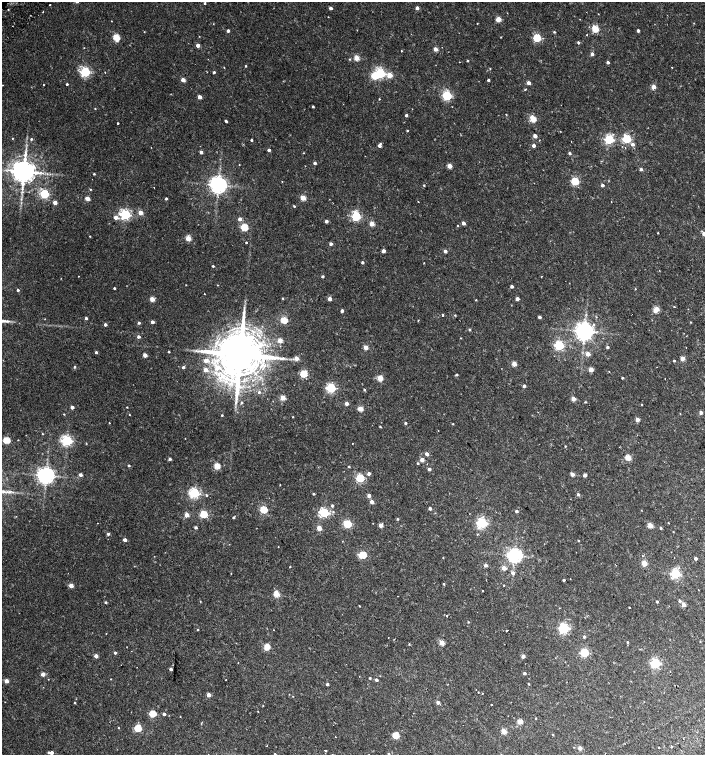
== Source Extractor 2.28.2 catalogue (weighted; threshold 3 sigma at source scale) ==
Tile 6 of 4 x 4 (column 2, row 2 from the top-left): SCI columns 1598-3002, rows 3061-4565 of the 6068 x 6115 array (HDU 1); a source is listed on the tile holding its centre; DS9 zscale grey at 2 x 2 block average (1 PNG px = mean of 2 x 2 image px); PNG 707 x 757 px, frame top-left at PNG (2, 2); no overlay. Shown black and unused: <1% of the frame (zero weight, under 2 of 3 exposures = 3% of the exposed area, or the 3 px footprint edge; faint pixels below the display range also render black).
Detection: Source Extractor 2.28.2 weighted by HDU 2 'WHT'; one run over the whole footprint, this tile lists its part. Background 0.0101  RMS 0.0028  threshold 0.0126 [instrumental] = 3 sigma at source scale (4.5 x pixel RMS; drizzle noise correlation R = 1.50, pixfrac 1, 0.0396/0.0396 arcsec/px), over >= 5 px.
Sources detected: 336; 4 cosmic-ray / hot-pixel residue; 1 long thin detection or spike segment (spike, bleed or trail) — not listed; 3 inside a brighter listed object's ellipse — not listed separately; the other 328 listed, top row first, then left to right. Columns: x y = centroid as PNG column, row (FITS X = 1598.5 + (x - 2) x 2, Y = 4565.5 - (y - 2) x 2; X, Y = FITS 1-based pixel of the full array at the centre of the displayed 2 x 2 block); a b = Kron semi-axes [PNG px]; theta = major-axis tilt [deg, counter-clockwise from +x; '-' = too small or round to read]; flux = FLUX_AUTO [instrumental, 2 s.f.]
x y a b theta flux
205 3 2 2 - 0.66
50 5 2 2 - 0.91
331 8 2 2 - 2.6
417 8 2 2 - 3.5
8 10 2 2 - 0.38
328 17 2 2 - 0.22
498 19 3 3 - 12
111 21 2 2 - 0.25
477 23 2 2 - 0.3
694 23 3 2 - 0.27
595 29 3 3 - 27
228 31 2 2 - 2.5
638 31 2 2 - 2.1
144 32 2 2 - 0.35
554 32 3 2 - 0.72
587 35 2 2 - 0.3
199 36 2 2 - 0.25
116 37 3 3 - 22
501 37 3 2 - 0.29
537 38 3 3 - 39
578 42 3 2 - 1.2
198 45 2 2 - 5.1
84 48 2 2 - 0.25
435 49 2 2 - 5.9
592 54 3 2 - 2.8
356 58 3 3 - 13
349 59 3 2 - 0.49
467 61 2 2 - 0.61
608 62 2 2 - 2
246 66 2 2 - 0.6
672 67 2 2 - 0.77
224 68 2 2 - 0.75
85 72 3 3 - 83
214 72 2 2 - 1.2
380 73 3 3 - 89
390 75 3 3 - 12
374 76 3 3 - 17
183 80 2 2 - 6.3
488 80 2 2 - 1.3
529 83 3 2 - 3.8
67 84 2 2 - 0.97
2 85 2 2 - 0.31
43 85 2 2 - 0.48
653 87 3 2 - 9.4
525 89 2 2 - 0.77
447 96 3 3 - 65
199 97 2 2 - 5.8
379 99 2 2 - 0.39
313 106 2 2 - 0.85
95 109 2 2 - 0.43
506 114 2 2 - 0.32
406 115 2 2 - 1.6
533 119 3 3 - 24
226 121 2 2 - 1.2
118 123 2 2 - 2
407 130 2 2 - 0.52
560 131 2 2 - 0.24
535 136 3 2 - 5.2
12 138 2 2 - 0.37
31 139 3 2 - 0.92
609 139 3 3 - 65
627 139 3 3 - 51
251 140 2 2 - 0.96
633 144 3 3 - 2
379 145 4 3 - 3.1
534 145 2 2 - 3.8
151 147 2 2 - 0.24
625 148 2 2 - 0.42
269 150 2 2 - 2.2
201 152 2 2 - 3
303 153 2 2 - 0.3
570 153 2 2 - 1.2
315 163 3 2 - 1.6
239 165 2 2 - 0.29
449 166 3 3 - 11
641 169 3 3 - 1.6
23 172 6 5 - 970
94 174 2 2 - 0.7
282 181 2 2 - 0.56
575 181 3 3 - 36
218 185 5 4 - 380
424 185 2 2 - 0.56
602 185 2 2 - 2.3
90 189 3 2 - 0.46
44 194 3 3 - 53
87 198 3 2 - 6.7
166 198 2 2 - 1.2
303 198 3 3 - 13
21 199 3 2 - 0.62
55 202 2 2 - 5.2
418 202 2 2 - 0.49
611 202 2 2 - 0.31
294 206 3 2 - 0.69
140 212 3 2 - 7.7
125 215 4 3 - 99
356 216 4 3 - 64
116 217 3 2 - 5.5
240 219 3 2 - 4.2
326 221 2 2 - 2.2
463 223 2 2 - 3.3
372 224 3 3 - 9.9
458 226 2 2 - 0.51
244 227 3 3 - 29
658 233 2 2 - 0.41
704 234 2 2 - 4.1
90 236 2 2 - 0.4
188 238 3 3 - 12
246 242 2 2 - 2.2
331 244 2 2 - 2.5
383 251 2 2 - 3.4
445 251 2 2 - 3.1
362 262 2 2 - 1.4
424 263 2 2 - 0.29
213 266 2 2 - 0.97
78 276 2 2 - 0.23
323 276 2 2 - 1.1
541 277 2 2 - 0.39
186 285 2 2 - 0.25
217 285 2 2 - 0.27
512 286 2 2 - 2.1
114 288 2 2 - 0.88
635 289 2 2 - 0.31
18 290 2 2 - 1.1
204 294 2 2 - 0.27
283 298 3 2 - 0.48
152 299 3 3 - 8.6
329 299 2 2 - 4.3
517 299 2 2 - 4.1
476 300 2 2 - 0.44
674 306 2 2 - 0.67
656 310 4 3 - 17
342 311 2 2 - 2.8
442 315 2 2 - 1.9
455 315 2 2 - 0.6
539 317 2 2 - 1.8
596 317 2 2 - 0.39
86 318 2 2 - 1.5
284 320 3 3 - 23
418 320 2 2 - 0.44
152 322 2 2 - 3.1
690 322 2 2 - 0.34
139 323 2 2 - 1.3
105 324 2 2 - 2.1
593 324 3 2 - 1
469 330 3 2 - 0.75
584 331 5 5 - 500
138 337 2 2 - 2.1
461 338 2 2 - 0.3
280 340 3 2 - 9.1
559 345 3 3 - 64
366 347 3 3 - 8.5
607 347 2 2 - 1.4
96 352 3 3 - 1.3
169 352 3 2 - 0.53
240 354 13 10 -56 4800
588 354 3 3 - 6.4
145 355 3 2 - 6.5
296 358 3 2 - 7
682 358 3 2 - 8.9
206 360 3 3 - 4.5
674 361 3 2 - 0.69
514 364 3 3 - 10
74 367 3 2 - 0.85
183 367 2 2 - 1.7
591 369 3 2 - 8.2
219 374 16 8 -14 12
303 374 3 3 - 28
457 375 2 2 - 1.1
380 378 3 3 - 16
622 378 2 2 - 0.79
524 386 2 2 - 2.1
331 388 3 3 - 73
364 389 3 2 - 0.75
259 392 4 3 - 0.82
283 397 3 3 - 12
573 399 3 2 - 6.5
241 402 3 2 - 0.95
585 402 3 2 - 0.49
346 403 2 2 - 4.5
642 405 2 2 - 0.72
72 407 2 2 - 3
127 407 2 2 - 0.41
360 409 3 3 - 13
701 412 2 2 - 3.1
64 414 3 2 - 0.37
680 414 2 2 - 0.26
129 415 2 2 - 0.36
222 415 2 2 - 0.73
293 417 2 2 - 0.3
637 420 2 2 - 6.2
109 423 2 2 - 0.33
405 423 2 2 - 1.1
453 424 2 2 - 0.41
380 427 2 2 - 0.63
42 434 2 2 - 0.38
6 440 3 3 - 26
67 440 4 3 - 110
86 443 3 2 - 0.3
353 443 2 2 - 0.26
565 446 2 2 - 0.46
427 454 3 2 - 3.7
628 457 3 3 - 17
170 459 3 2 - 1.6
422 460 2 2 - 6.5
418 463 3 3 - 0.71
129 465 2 2 - 1.1
217 466 3 3 - 18
349 466 3 2 - 0.53
429 469 3 2 - 2.1
369 474 2 2 - 2.7
572 474 3 2 - 6.1
46 475 5 4 - 390
80 475 2 2 - 2.5
585 475 2 2 - 3.1
360 478 3 3 - 46
280 485 2 2 - 0.29
9 492 7 3 -12 1.7
194 493 4 3 - 97
314 494 2 2 - 0.91
578 494 3 3 - 1.3
206 495 3 3 - 0.74
369 495 3 3 - 3.1
371 502 3 2 - 3.6
332 506 2 2 - 1.3
430 508 2 2 - 3
264 509 3 3 - 33
516 511 3 2 - 1.5
324 512 3 3 - 67
333 512 4 3 - 0.75
204 514 3 3 - 30
186 515 2 2 - 7.3
233 517 3 2 - 0.8
397 519 3 2 - 0.64
97 523 2 2 - 0.19
482 523 4 3 - 98
347 524 3 3 - 43
380 525 3 2 - 5.2
650 525 3 3 - 12
196 527 2 2 - 1.6
319 528 3 3 - 9.2
661 528 2 2 - 0.97
673 532 2 2 - 0.29
108 534 3 2 - 1.4
125 540 2 2 - 3
578 541 2 2 - 0.44
278 547 2 2 - 0.26
363 555 3 3 - 31
514 555 4 4 - 240
642 556 2 2 - 0.77
674 557 2 2 - 0.28
443 558 2 2 - 0.35
696 558 2 2 - 2
644 563 3 3 - 13
486 565 2 2 - 2.8
290 567 2 2 - 0.48
504 568 3 2 - 6.1
231 573 2 2 - 0.23
513 573 3 3 - 2.4
675 574 3 3 - 76
564 580 2 2 - 1.1
444 584 3 2 - 0.64
504 585 2 2 - 0.6
71 586 2 2 - 6.4
482 591 2 2 - 0.3
276 594 3 3 - 17
200 601 2 2 - 0.31
680 601 3 2 - 1.4
106 602 2 2 - 1
657 602 2 2 - 0.86
683 604 2 2 - 6.5
359 606 2 2 - 0.39
629 607 2 2 - 0.54
447 616 2 2 - 0.79
468 622 3 2 - 0.44
564 628 3 3 - 97
197 630 2 2 - 0.57
506 631 2 2 - 1.1
584 637 3 2 - 1.3
700 641 2 2 - 0.33
627 642 2 2 - 0.54
442 643 3 3 - 11
267 647 3 3 - 21
115 653 2 2 - 1.4
584 653 3 3 - 50
96 656 3 2 - 4.5
523 656 2 2 - 4.2
238 663 2 2 - 0.29
655 663 3 3 - 85
171 669 2 2 - 2.1
525 673 3 3 - 1.2
43 674 2 2 - 6.2
370 678 2 2 - 0.6
111 679 2 2 - 0.27
226 680 2 2 - 0.41
376 680 2 2 - 2
6 681 2 2 - 6.5
327 684 2 2 - 1.7
529 684 3 2 - 0.46
478 692 2 2 - 0.3
482 693 2 2 - 1.9
208 695 2 2 - 6
293 696 2 2 - 0.27
74 702 3 2 - 0.43
438 702 3 2 - 2.9
263 705 2 2 - 0.29
491 705 2 2 - 0.89
258 711 2 2 - 0.24
153 713 3 3 - 25
164 714 2 2 - 2
536 718 2 2 - 0.42
520 721 3 3 - 12
118 728 2 2 - 0.36
138 728 3 3 - 29
504 731 3 3 - 13
396 735 3 3 - 24
553 735 2 2 - 0.43
335 737 2 2 - 0.23
683 738 2 2 - 0.28
267 746 2 2 - 0.27
672 746 2 2 - 1.2
659 747 2 2 - 0.62
580 748 2 2 - 4.8
326 750 2 2 - 1.4
49 752 3 3 - 0.78
51 753 2 2 - 2.8
275 754 2 2 - 0.92
369 754 2 2 - 0.21
389 754 3 2 - 0.73
Isophote crosses this tile's border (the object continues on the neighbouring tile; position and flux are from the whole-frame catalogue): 4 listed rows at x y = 704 234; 275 754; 369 754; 389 754
Diffuse or blended objects may show on this block-average render without a row.